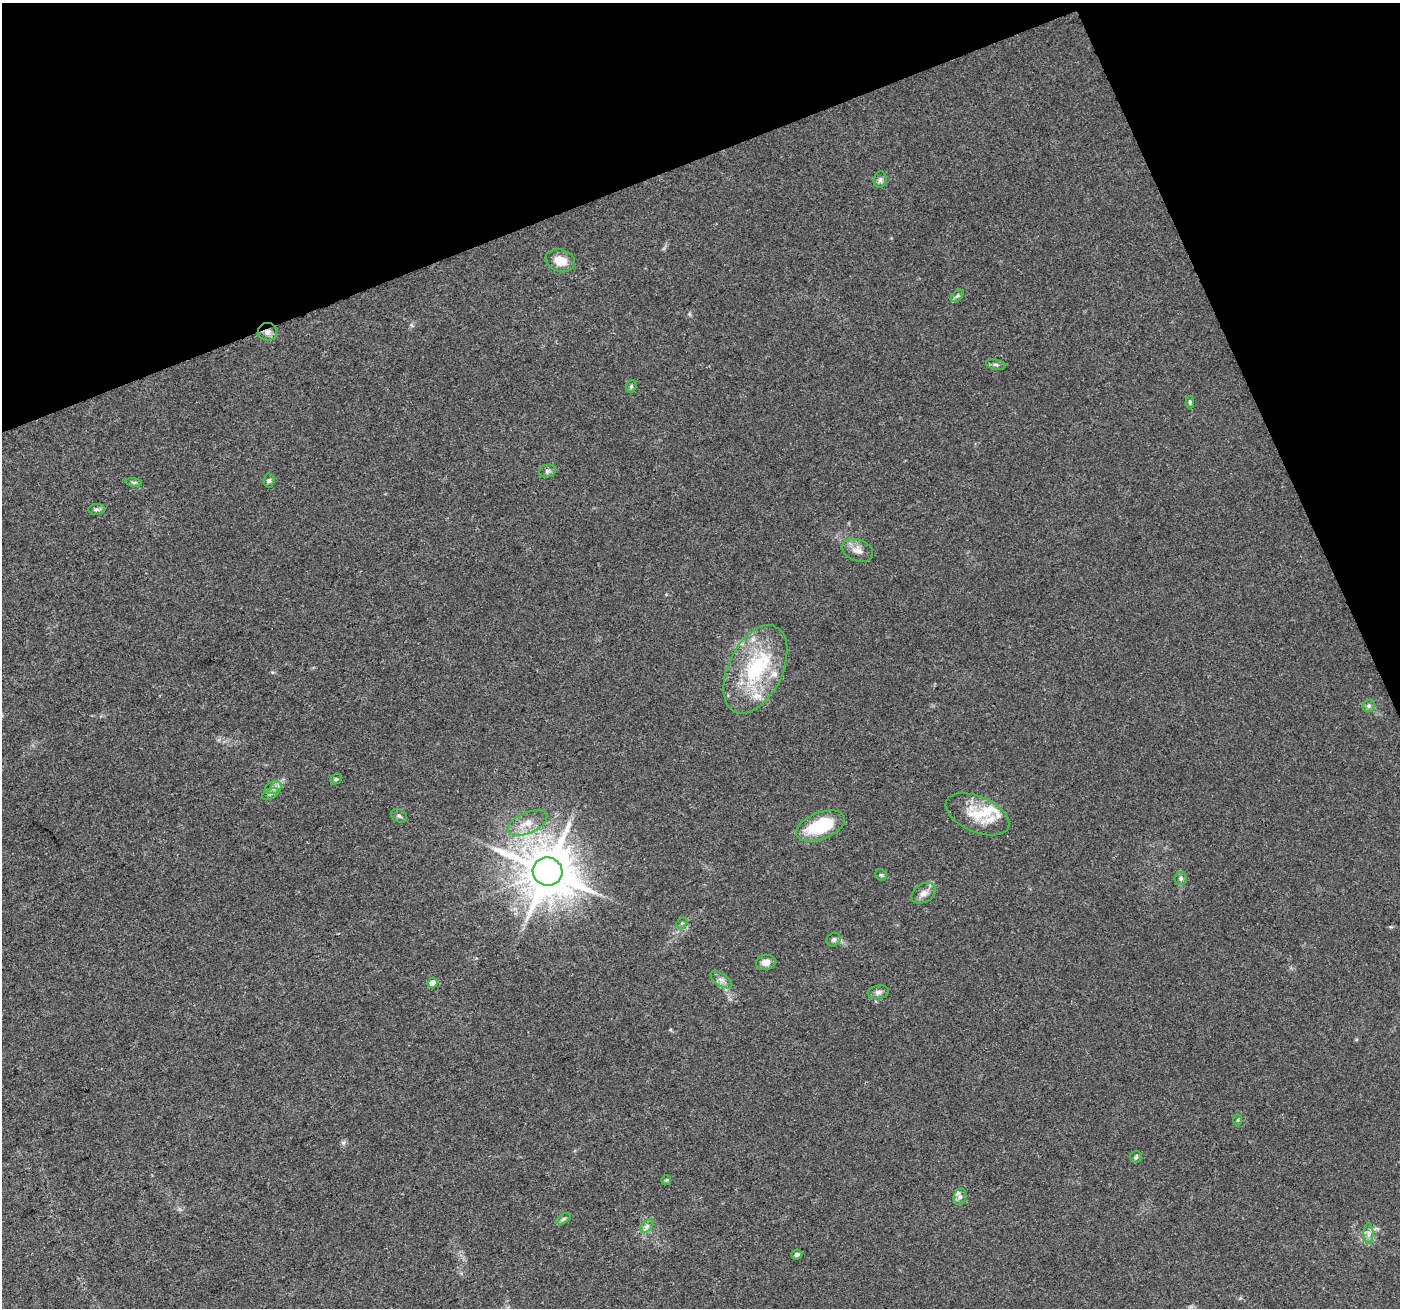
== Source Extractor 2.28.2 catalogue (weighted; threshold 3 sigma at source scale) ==
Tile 3 of 4 x 4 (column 3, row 1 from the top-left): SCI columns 2799-4196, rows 4058-5363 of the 5594 x 5446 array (HDU 1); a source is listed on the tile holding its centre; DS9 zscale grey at full resolution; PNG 1402 x 1310 px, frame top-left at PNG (2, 3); each listed source drawn as its Kron ellipse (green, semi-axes under 4 px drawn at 4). Shown black and unused: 19% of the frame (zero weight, under 3 of 4 exposures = <1% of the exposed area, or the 3 px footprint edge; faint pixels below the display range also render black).
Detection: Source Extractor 2.28.2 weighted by HDU 2 'WHT'; one run over the whole footprint, this tile lists its part. Background 0.0402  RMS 0.0038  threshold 0.0172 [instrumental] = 3 sigma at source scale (4.5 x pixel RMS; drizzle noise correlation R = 1.50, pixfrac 1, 0.0396/0.0396 arcsec/px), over >= 5 px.
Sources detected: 47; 8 inside a brighter listed object's ellipse — not listed separately; the other 39 listed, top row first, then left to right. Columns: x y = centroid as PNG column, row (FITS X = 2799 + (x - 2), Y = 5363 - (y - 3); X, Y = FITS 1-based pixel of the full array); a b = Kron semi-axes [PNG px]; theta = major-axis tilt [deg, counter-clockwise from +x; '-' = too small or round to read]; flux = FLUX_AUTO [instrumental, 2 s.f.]
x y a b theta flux
880 180 8 6 75 1.1
560 261 15 11 -16 6.3
957 296 7 4 44 0.92
267 332 9 9 - 2.2
996 365 10 5 -11 0.93
631 386 6 5 - 0.64
1190 402 6 4 -89 0.66
547 471 8 6 15 1.1
269 480 7 5 87 0.82
134 482 8 4 -8 0.67
97 509 8 5 5 0.99
857 550 16 10 -20 3.5
755 669 47 27 64 35
1369 706 6 5 - 0.9
336 779 6 5 - 0.63
273 788 8 6 17 1.5
270 794 9 5 27 1.1
977 814 34 18 -23 12
399 816 9 6 -28 0.98
527 823 21 10 24 5.9
820 826 26 13 21 24
547 871 15 14 - 2200
881 875 6 5 - 0.62
1181 878 6 6 - 0.93
924 893 13 9 32 2.6
682 923 6 4 42 0.62
834 940 7 6 - 1.1
766 962 10 7 8 2.9
721 980 12 6 -34 1.8
433 983 5 5 - 4.8
878 992 10 7 9 1.6
1238 1120 6 4 89 0.54
1136 1157 6 5 - 0.75
666 1180 5 5 - 0.48
960 1197 8 6 71 1.2
563 1219 8 4 31 0.83
647 1226 8 5 45 1.1
1369 1234 10 5 90 1.5
797 1254 5 5 - 1
Overlapping masked pixels (flux is a lower limit): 1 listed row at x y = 267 332